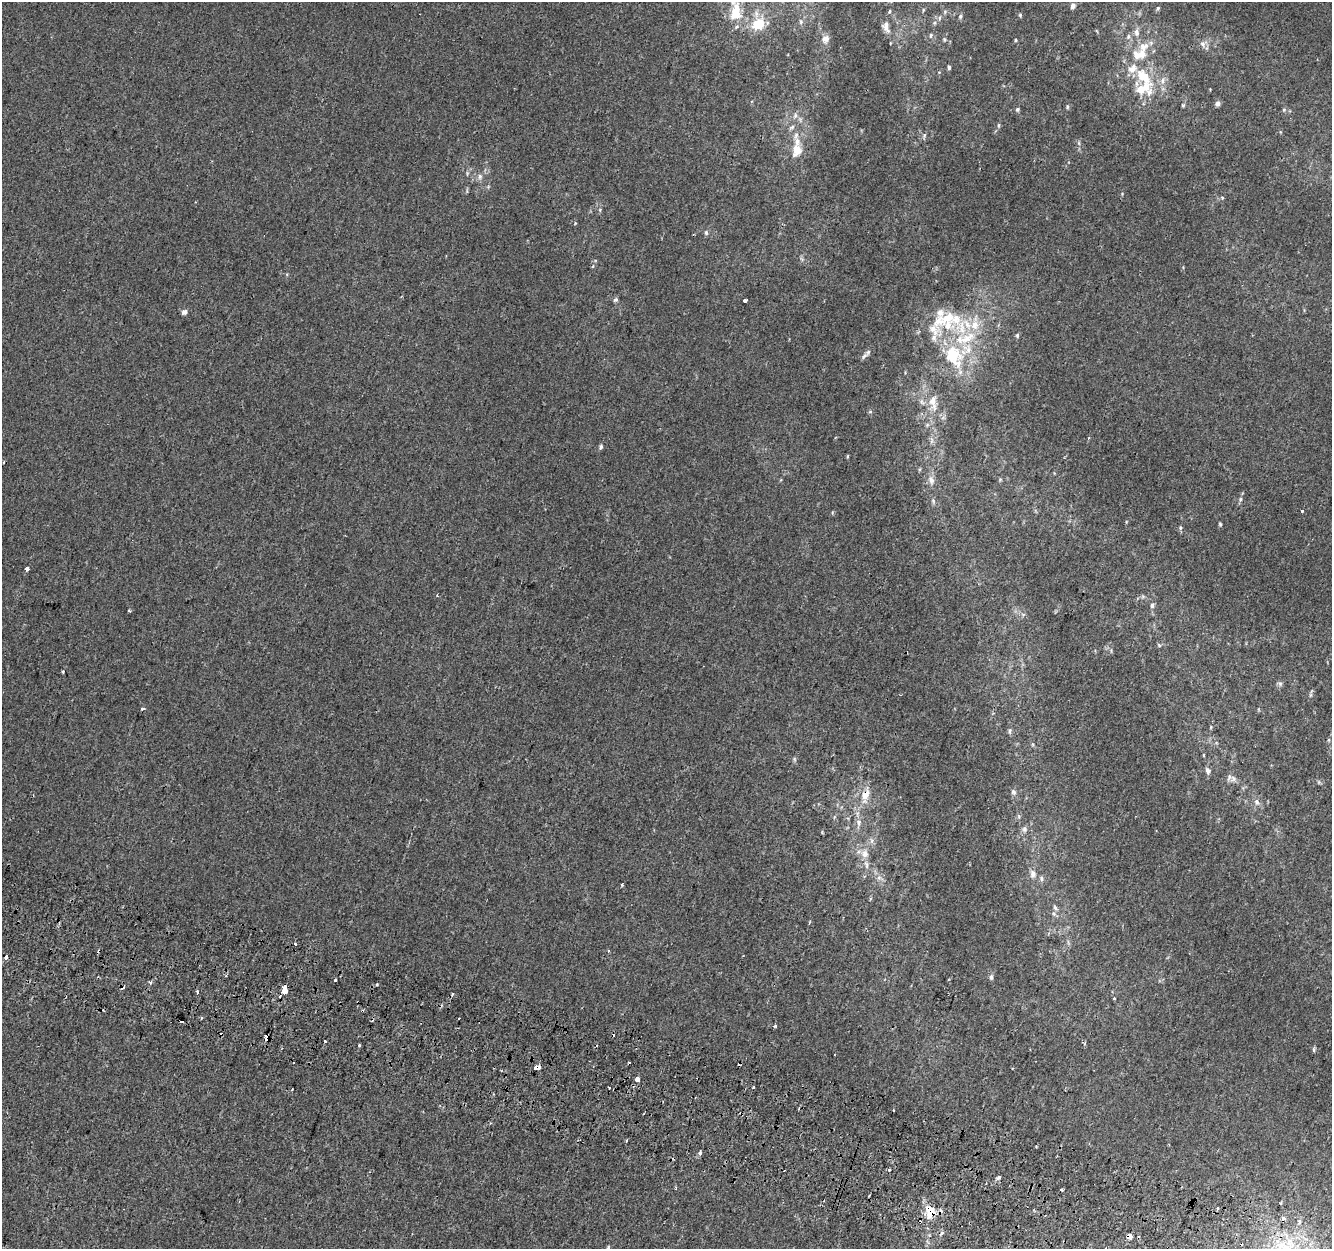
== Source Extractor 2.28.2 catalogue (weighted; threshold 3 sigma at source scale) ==
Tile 6 of 4 x 4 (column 2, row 2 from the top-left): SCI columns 1354-2683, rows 2818-4064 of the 5356 x 5574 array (HDU 1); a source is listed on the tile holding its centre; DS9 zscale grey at full resolution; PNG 1334 x 1251 px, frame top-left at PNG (2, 2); no overlay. Shown black and unused: <1% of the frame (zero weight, under 2 of 3 exposures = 2% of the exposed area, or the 3 px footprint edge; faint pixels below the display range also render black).
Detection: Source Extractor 2.28.2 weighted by HDU 2 'WHT'; one run over the whole footprint, this tile lists its part. Background 1.95e-05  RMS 0.0028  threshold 0.0126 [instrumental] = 3 sigma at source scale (4.5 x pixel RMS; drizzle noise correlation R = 1.50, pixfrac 1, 0.0396/0.0396 arcsec/px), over >= 5 px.
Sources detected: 151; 16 cosmic-ray / hot-pixel residue — not listed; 19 inside a brighter listed object's ellipse — not listed separately; the other 116 listed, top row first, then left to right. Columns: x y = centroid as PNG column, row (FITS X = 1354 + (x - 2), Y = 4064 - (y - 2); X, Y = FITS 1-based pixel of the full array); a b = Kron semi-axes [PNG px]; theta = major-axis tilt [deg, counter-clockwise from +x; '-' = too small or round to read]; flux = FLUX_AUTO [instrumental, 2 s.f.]
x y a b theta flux
1073 6 7 5 75 0.96
1158 8 6 4 75 0.44
923 10 6 3 72 0.31
889 11 6 4 70 0.36
945 12 6 5 - 0.46
736 13 14 12 -88 5.8
1020 15 5 5 - 0.37
960 16 6 5 - 0.52
801 22 6 5 - 0.52
935 23 5 5 - 0.48
758 24 18 13 33 6.6
886 27 16 9 -71 1.9
1136 32 12 7 90 1.5
931 35 7 4 72 0.51
1128 37 8 6 75 0.78
825 39 10 9 - 1.7
944 39 6 4 -78 0.39
1015 40 5 3 - 0.28
1203 44 10 7 -62 1.2
1144 47 16 12 46 3.6
949 67 5 4 - 0.5
1144 76 24 11 -47 8.4
1163 81 9 4 90 0.9
1140 89 11 10 - 3.4
1217 104 6 6 - 0.82
1183 105 5 4 - 0.37
1067 107 5 4 - 0.39
1017 110 5 5 - 0.45
1284 110 5 5 - 0.43
795 115 9 6 64 0.88
792 127 9 4 36 0.6
1079 143 6 4 -71 0.4
797 150 18 11 79 3.7
480 176 8 6 76 0.93
1222 197 5 4 - 0.3
600 210 6 4 -73 0.35
706 233 7 5 -89 0.53
615 300 7 4 26 0.43
745 300 4 3 - 2
184 312 7 5 27 0.98
948 318 24 15 29 6.7
975 325 13 11 71 3.8
962 328 22 8 -80 4.4
1017 335 6 5 - 0.46
864 356 11 5 45 0.88
954 356 35 25 -64 17
932 401 16 10 77 3
870 412 6 4 19 0.32
601 447 6 4 -79 0.5
848 456 5 3 - 0.26
931 480 12 8 -68 1.5
1240 499 6 5 - 0.48
1302 511 3 3 - 1.5
1220 524 4 4 - 0.34
1180 528 6 3 72 0.38
27 569 4 3 - 2.1
1152 605 7 5 90 0.69
129 611 3 3 - 0.51
1159 645 6 3 -37 0.3
63 671 3 3 - 0.31
1280 684 6 6 - 0.57
142 709 4 3 - 0.58
1211 727 5 3 - 0.25
1009 731 6 4 89 0.49
794 759 7 4 -88 0.42
1208 771 8 6 -65 0.92
1233 779 9 8 - 1.1
1013 792 8 6 -51 0.79
865 796 21 11 72 4.1
1257 802 9 6 -64 1
1018 816 6 4 -70 0.38
859 822 9 8 - 1.2
1024 829 9 7 -81 0.9
865 854 11 9 -57 2.1
866 865 14 5 -82 1.3
1033 874 11 8 82 1.4
879 878 7 6 - 0.94
1041 879 9 4 -89 0.57
1055 908 8 5 -62 0.65
295 944 3 3 - 0.96
608 951 3 3 - 0.33
6 957 5 3 - 11
991 977 8 5 90 0.64
336 980 3 3 - 1.2
150 982 5 4 - 0.53
377 984 3 3 - 1.3
122 987 4 3 - 1
284 989 6 4 -81 92
197 991 5 3 - 0.37
1114 999 3 3 - 0.38
201 1018 3 3 - 1.2
459 1018 3 2 - 0.35
182 1022 4 3 - 4.7
774 1026 5 3 - 0.43
267 1037 5 4 - 3.2
325 1041 3 3 - 0.74
1083 1042 6 3 -4 0.29
360 1045 4 3 - 0.33
1314 1049 8 4 -82 0.43
537 1067 5 4 - 4.4
637 1079 4 3 - 13
609 1087 3 3 - 1.6
753 1087 3 2 - 0.45
292 1089 3 2 - 0.32
626 1141 4 2 - 0.3
700 1153 5 3 - 0.47
889 1170 3 3 - 0.94
998 1177 5 4 - 0.88
1061 1190 3 3 - 0.31
869 1196 3 2 - 0.24
930 1212 13 9 -80 6
1283 1218 6 5 - 0.9
1299 1221 7 5 74 1.1
942 1233 3 3 - 1.2
1130 1236 4 4 - 3.4
608 1247 6 3 -73 0.32
Overlapping masked pixels (flux is a lower limit): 7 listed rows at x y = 865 796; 122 987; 284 989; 267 1037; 537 1067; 930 1212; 1130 1236